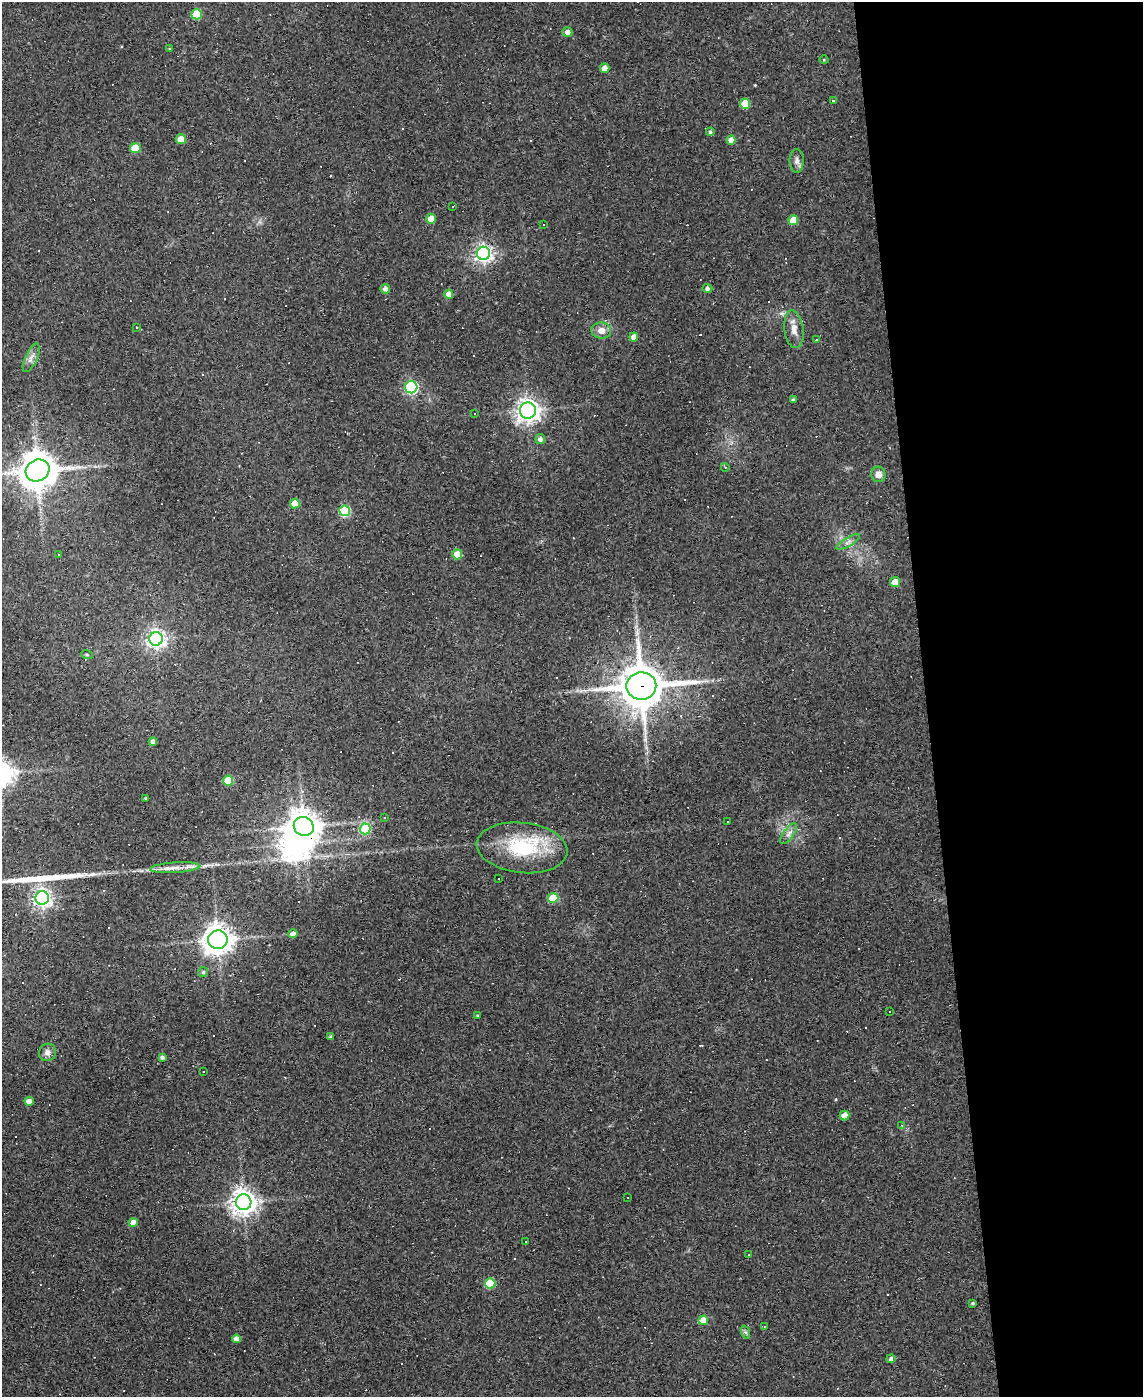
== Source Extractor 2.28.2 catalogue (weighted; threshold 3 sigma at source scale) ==
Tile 8 of 4 x 3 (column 4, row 2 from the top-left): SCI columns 3424-4564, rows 1625-3019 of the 4564 x 4539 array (HDU 1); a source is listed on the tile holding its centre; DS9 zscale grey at full resolution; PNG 1145 x 1399 px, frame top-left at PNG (2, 2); each listed source drawn as its Kron ellipse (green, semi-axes under 4 px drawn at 4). Shown black and unused: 19% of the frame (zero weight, under 2 of 3 exposures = <1% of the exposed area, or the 3 px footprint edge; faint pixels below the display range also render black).
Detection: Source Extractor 2.28.2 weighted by HDU 2 'WHT'; one run over the whole footprint, this tile lists its part. Background 0.0835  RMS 0.0074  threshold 0.0335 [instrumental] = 3 sigma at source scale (4.5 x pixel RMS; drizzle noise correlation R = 1.50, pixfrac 1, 0.05/0.05 arcsec/px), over >= 5 px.
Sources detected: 121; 1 inside a brighter object's white glare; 38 cosmic-ray / hot-pixel residue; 2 long thin detections or spike segments (spike, bleed or trail) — neither listed nor drawn; the other 80 listed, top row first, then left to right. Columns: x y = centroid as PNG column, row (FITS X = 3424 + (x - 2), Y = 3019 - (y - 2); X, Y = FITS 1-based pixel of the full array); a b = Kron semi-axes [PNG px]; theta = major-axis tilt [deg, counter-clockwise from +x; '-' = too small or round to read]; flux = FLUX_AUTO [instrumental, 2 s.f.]
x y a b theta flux
197 14 5 5 - 33
567 32 5 4 - 4
169 48 3 3 - 6.5
824 60 5 3 - 0.64
605 68 5 4 - 5.8
833 101 3 3 - 2.7
745 104 5 5 - 22
710 132 4 4 - 1.6
181 139 5 5 - 11
731 140 4 4 - 5.9
135 148 5 5 - 19
797 161 12 7 -89 3.4
453 207 3 2 - 0.76
431 219 5 5 - 9.7
793 220 5 5 - 12
543 224 2 2 - 0.45
483 253 7 6 - 290
707 288 5 4 - 2
385 289 5 5 - 3.2
449 294 4 4 - 7
136 327 3 2 - 0.73
794 329 19 9 -83 7
601 330 10 8 -7 6.3
634 337 4 4 - 6.5
816 340 3 3 - 3.9
31 358 15 6 65 4.2
411 387 6 6 - 140
793 400 4 3 - 1.1
528 410 8 8 - 510
474 414 3 3 - 1.8
540 439 5 5 - 2.8
725 467 4 3 - 0.55
38 470 12 10 26 1900
878 474 8 7 - 5.1
295 503 5 5 - 13
345 511 5 5 - 46
848 542 13 3 30 1.8
58 554 3 2 - 1.2
457 554 5 5 - 14
895 582 5 5 - 10
156 639 7 7 - 320
87 655 6 3 -19 0.77
641 686 15 14 - 2700
153 742 4 4 - 3.3
228 781 5 5 - 25
145 798 3 3 - 0.93
384 818 3 3 - 2.2
728 822 2 2 - 0.47
304 826 10 9 - 1100
365 829 5 5 - 45
789 834 12 5 54 3.1
522 848 45 25 -6 52
175 868 25 5 4 7.4
499 878 3 2 - 0.75
42 898 7 7 - 340
553 898 5 5 - 27
293 934 5 4 - 4
218 940 9 9 - 810
203 972 5 5 - 1.1
890 1012 3 3 - 1.3
477 1015 4 3 - 0.61
330 1037 3 3 - 1.1
47 1052 9 8 - 3.6
162 1057 4 3 - 1.9
203 1072 3 3 - 16
29 1101 4 4 - 5.2
845 1115 5 4 - 8.7
902 1125 4 3 - 0.63
628 1198 3 3 - 2.5
244 1202 8 7 - 740
133 1223 4 4 - 8.6
526 1241 2 2 - 0.44
749 1255 2 2 - 0.67
490 1283 5 5 - 31
973 1303 3 3 - 0.88
703 1320 5 4 - 11
764 1326 3 2 - 0.49
745 1332 7 4 -70 1.4
236 1339 4 4 - 4.8
891 1359 4 4 - 1.9
Overlapping masked pixels (flux is a lower limit): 2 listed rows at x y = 641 686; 304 826